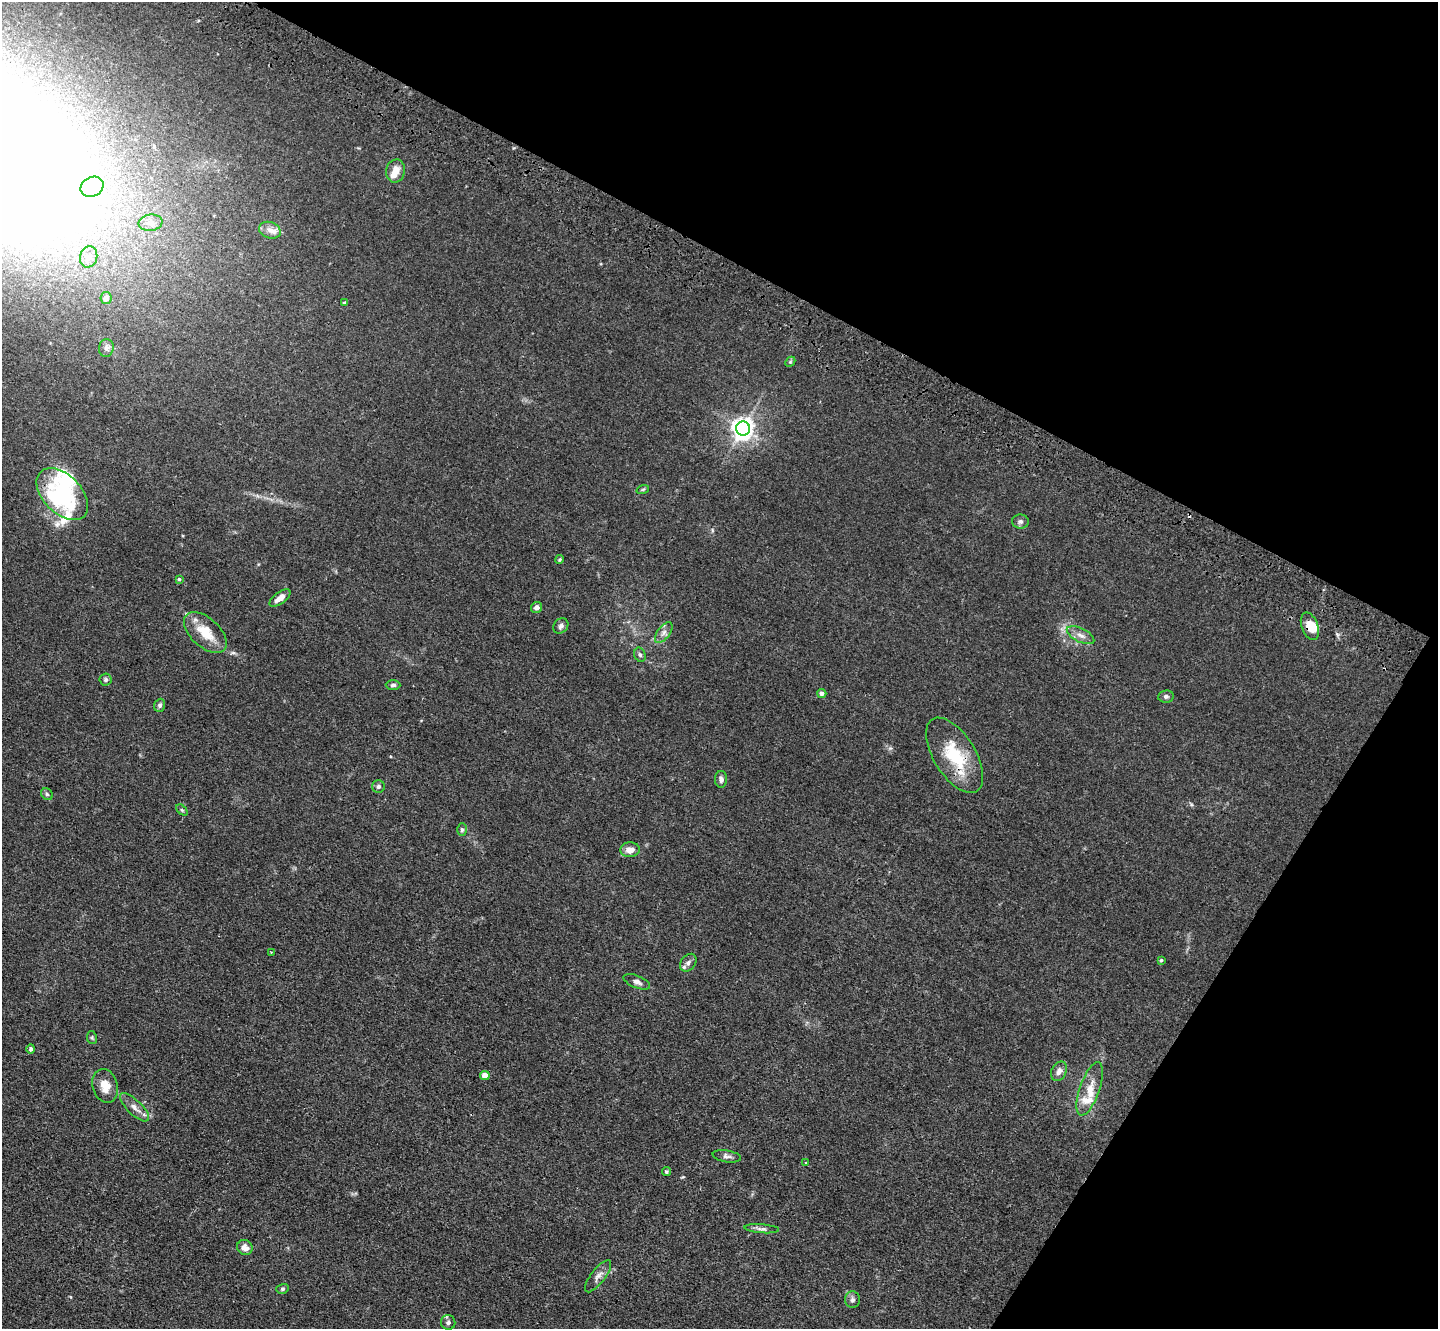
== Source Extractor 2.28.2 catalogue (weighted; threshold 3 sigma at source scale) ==
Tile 8 of 4 x 4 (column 4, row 2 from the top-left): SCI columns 4360-5795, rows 3029-4355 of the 5849 x 5918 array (HDU 1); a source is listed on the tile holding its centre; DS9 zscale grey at full resolution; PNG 1440 x 1331 px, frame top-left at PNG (2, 2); each listed source drawn as its Kron ellipse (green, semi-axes under 4 px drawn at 4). Shown black and unused: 28% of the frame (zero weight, under 3 of 4 exposures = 5% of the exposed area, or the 3 px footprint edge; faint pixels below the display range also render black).
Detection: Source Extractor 2.28.2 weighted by HDU 2 'WHT'; one run over the whole footprint, this tile lists its part. Background 0.0331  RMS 0.0043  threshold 0.0194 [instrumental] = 3 sigma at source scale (4.5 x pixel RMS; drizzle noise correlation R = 1.50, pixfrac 1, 0.05/0.05 arcsec/px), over >= 5 px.
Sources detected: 67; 5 inside a brighter object's white glare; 2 cosmic-ray / hot-pixel residue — neither listed nor drawn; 5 inside a brighter listed object's ellipse — not listed separately; the other 55 listed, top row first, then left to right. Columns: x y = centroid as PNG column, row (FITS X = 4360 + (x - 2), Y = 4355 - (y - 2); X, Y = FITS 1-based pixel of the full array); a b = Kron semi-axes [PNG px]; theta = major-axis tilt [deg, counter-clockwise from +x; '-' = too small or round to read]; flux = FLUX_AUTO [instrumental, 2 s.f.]
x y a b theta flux
396 171 12 9 77 4.1
92 187 12 9 25 5.2
150 223 12 8 8 2.6
270 230 11 8 -21 2.8
89 257 10 8 75 3.1
106 298 6 5 - 2.6
344 303 4 4 - 0.53
106 348 9 7 81 1.5
790 362 6 4 44 0.57
743 428 7 7 - 310
643 489 6 4 19 0.51
62 494 31 19 -45 22
1020 521 8 7 - 1.3
560 559 4 3 - 0.49
179 579 4 4 - 0.54
280 598 12 5 36 3.2
536 608 6 5 - 1.8
561 626 8 6 49 1.2
1310 626 14 8 -70 5.5
205 633 26 14 -42 11
664 633 12 6 54 2
1081 635 15 7 -26 2.6
640 655 7 5 -72 0.97
106 680 6 6 - 0.85
393 685 7 4 0 0.95
822 693 4 4 - 1.6
1166 696 8 6 8 0.98
160 705 6 5 - 1.1
955 755 42 21 -58 21
721 779 8 6 -89 1.4
378 787 6 6 - 1.2
47 794 6 5 - 0.78
182 810 6 4 -45 0.64
462 830 6 5 - 0.83
630 850 10 7 6 3.3
271 952 2 2 - 0.34
1161 960 4 3 - 0.55
688 963 10 7 52 1.7
637 982 14 6 -22 1.8
92 1038 6 5 - 0.63
31 1049 4 4 - 0.78
1059 1071 10 7 64 2.2
485 1076 5 4 - 4.9
105 1086 17 12 -74 5.9
1090 1089 28 10 71 6.9
134 1107 19 7 -44 3
727 1156 14 6 -10 1.5
806 1163 3 3 - 0.27
666 1172 4 4 - 0.57
762 1229 17 4 -4 1.5
245 1247 8 7 - 2.9
598 1276 19 7 53 2.7
282 1289 6 5 - 0.71
852 1300 8 7 - 1.3
448 1322 7 7 - 1.3
Overlapping masked pixels (flux is a lower limit): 2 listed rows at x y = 1310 626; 955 755